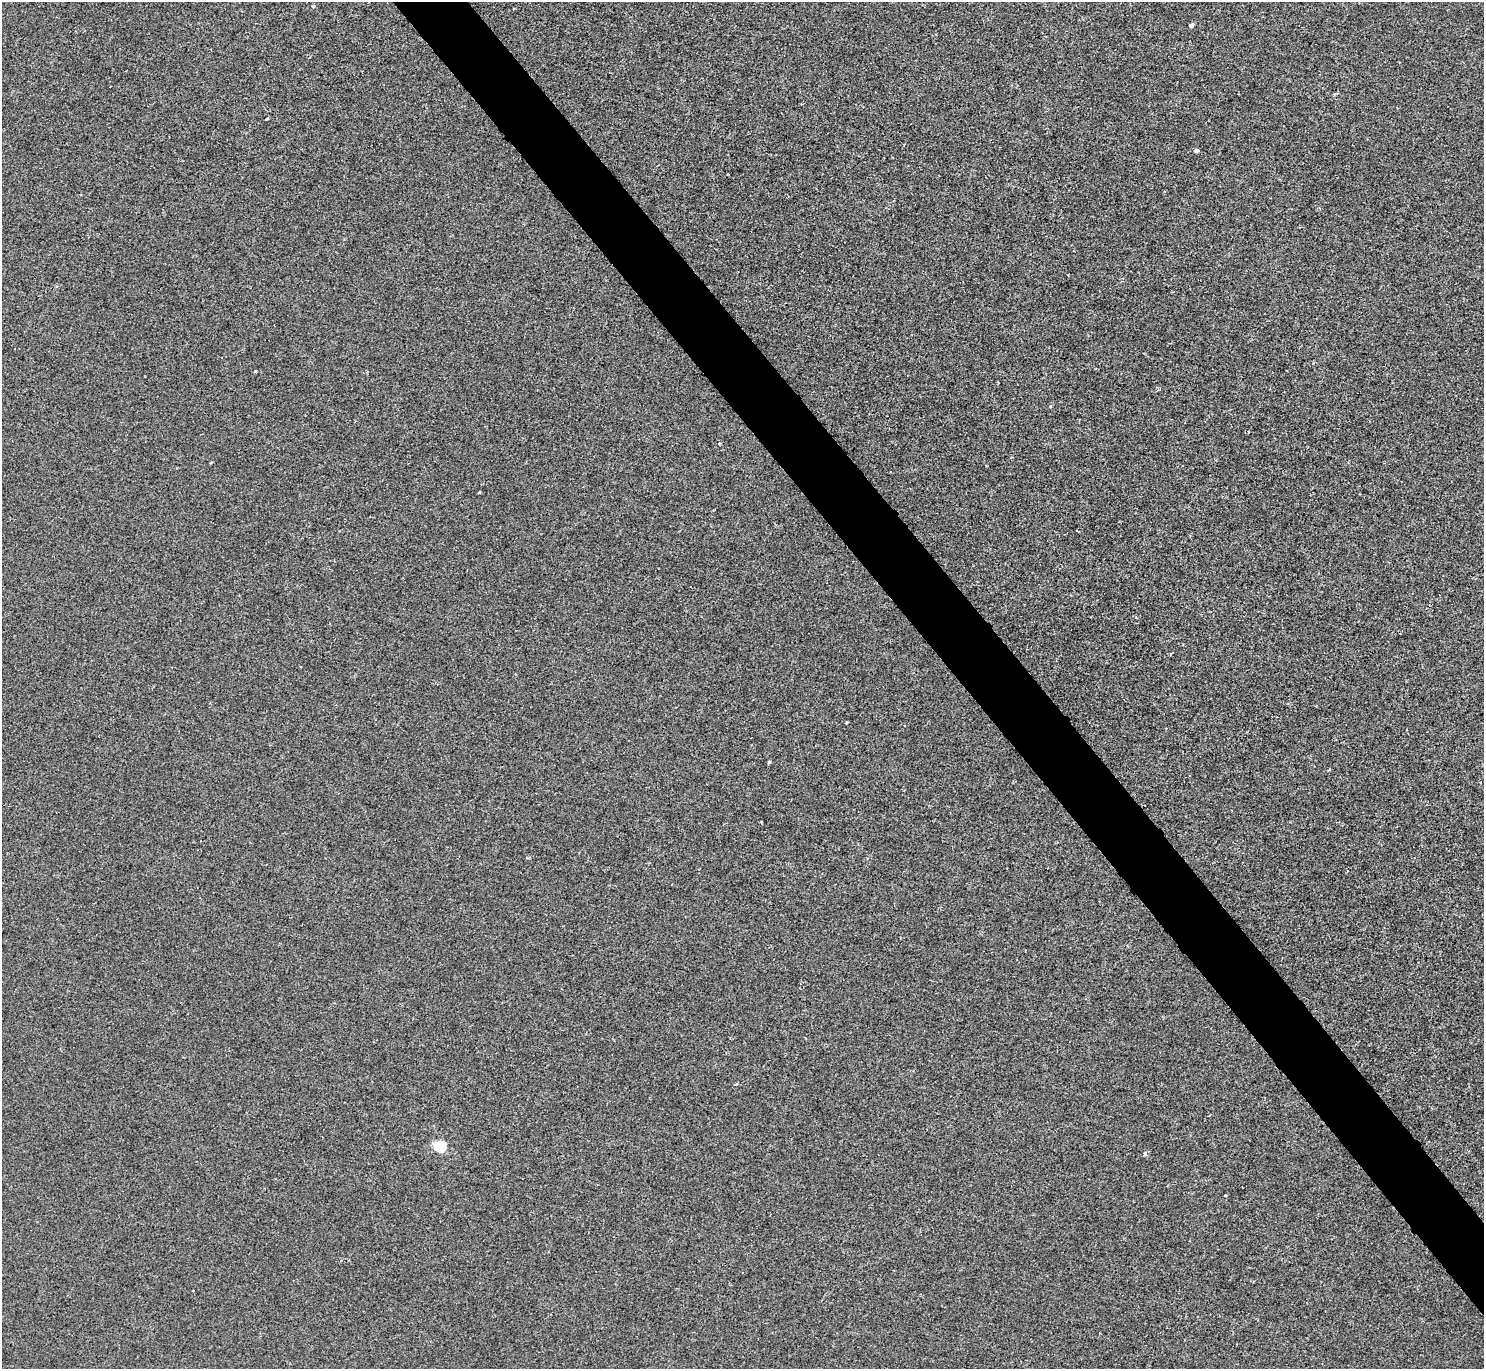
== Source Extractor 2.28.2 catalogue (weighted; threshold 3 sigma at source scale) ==
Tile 6 of 4 x 4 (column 2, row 2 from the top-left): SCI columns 1483-2964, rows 2896-4262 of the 5932 x 5928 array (HDU 1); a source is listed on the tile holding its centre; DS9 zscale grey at full resolution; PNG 1486 x 1371 px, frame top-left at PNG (2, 2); no overlay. Shown black and unused: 5% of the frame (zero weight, under 2 of 3 exposures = <1% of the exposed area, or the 3 px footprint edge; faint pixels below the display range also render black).
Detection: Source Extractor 2.28.2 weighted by HDU 2 'WHT'; one run over the whole footprint, this tile lists its part. Background 8.60e-04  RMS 0.0049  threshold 0.0222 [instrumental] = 3 sigma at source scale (4.5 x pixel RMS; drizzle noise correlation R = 1.50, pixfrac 1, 0.05/0.05 arcsec/px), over >= 5 px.
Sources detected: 14; all 14 listed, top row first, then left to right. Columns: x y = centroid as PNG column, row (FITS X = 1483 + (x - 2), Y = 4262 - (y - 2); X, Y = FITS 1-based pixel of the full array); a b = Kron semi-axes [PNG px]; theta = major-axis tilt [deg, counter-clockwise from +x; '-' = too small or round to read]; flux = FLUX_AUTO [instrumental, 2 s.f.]
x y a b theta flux
313 6 4 4 - 0.68
1191 25 4 4 - 1.8
266 119 3 3 - 0.79
1196 150 4 4 - 1
255 371 4 3 - 0.35
1050 406 4 4 - 0.52
719 443 4 2 - 0.48
211 463 4 3 - 0.48
479 492 3 2 - 0.56
846 722 3 3 - 0.77
769 762 4 3 - 0.59
440 1147 6 5 - 39
1145 1153 5 4 - 1.3
193 1291 3 3 - 1.1